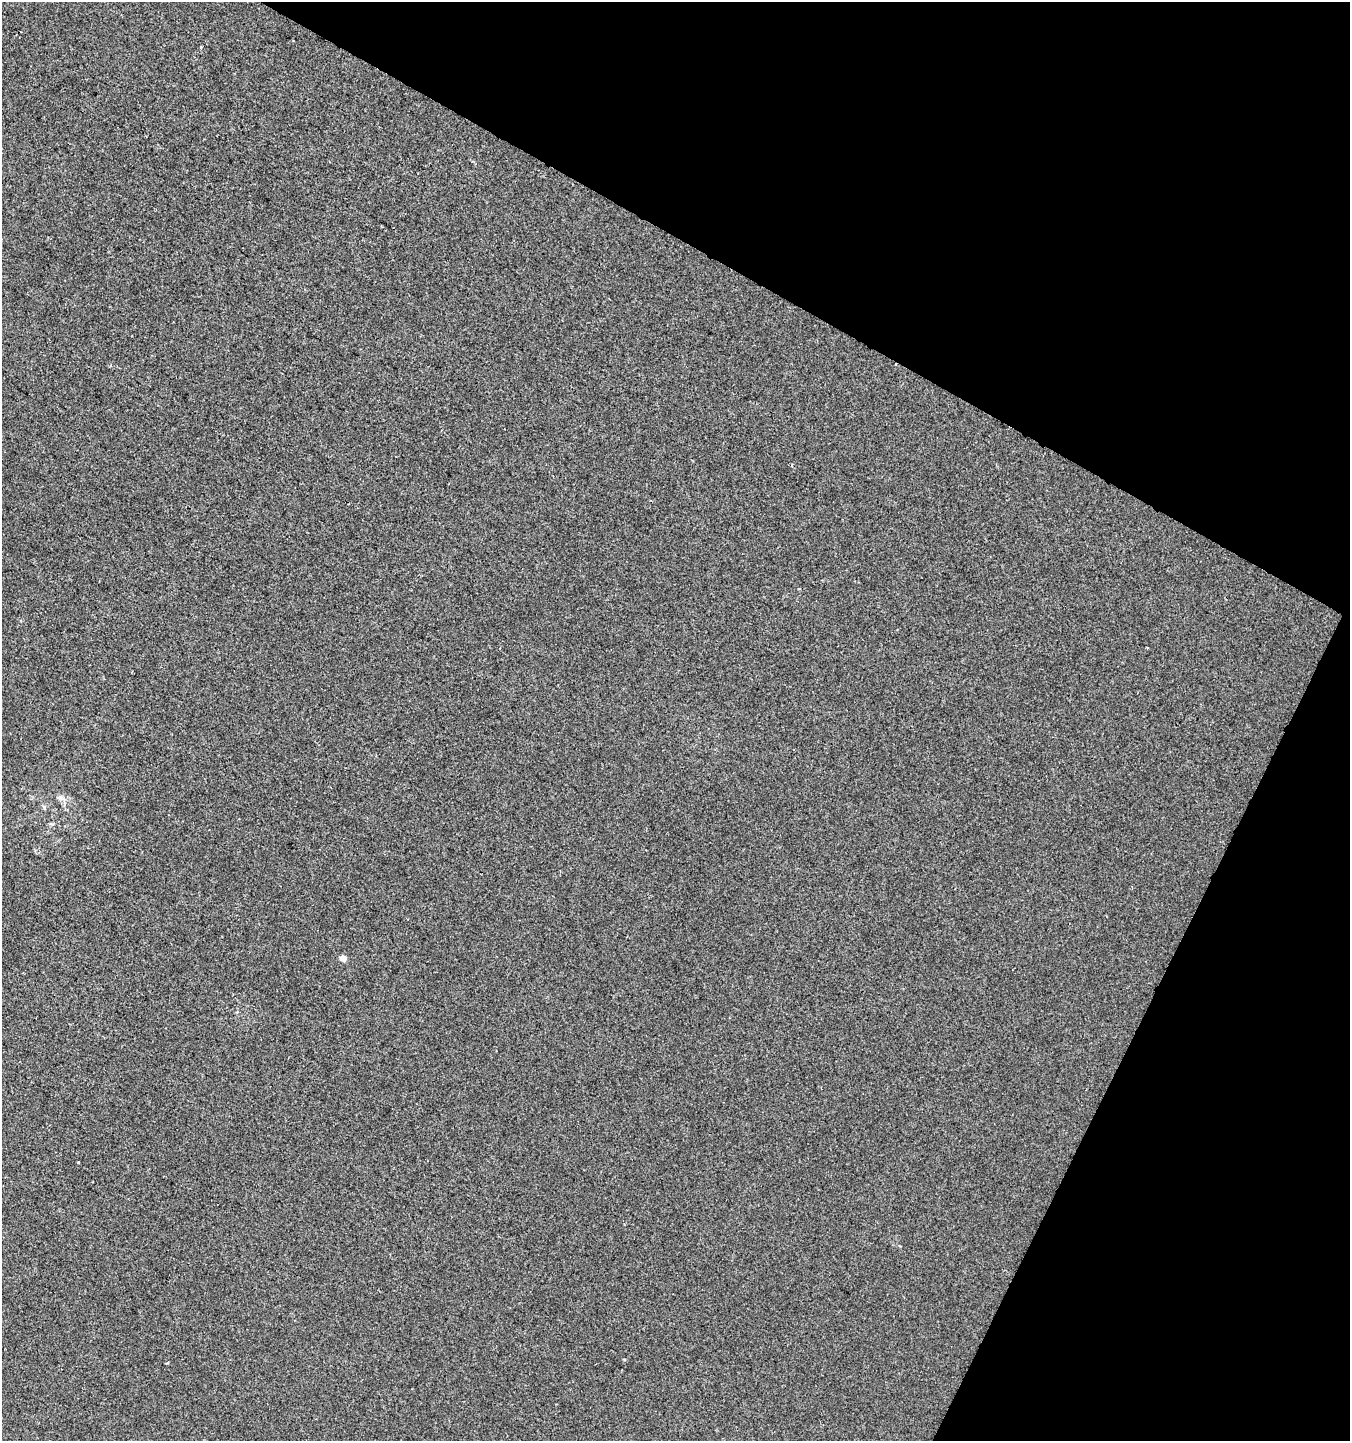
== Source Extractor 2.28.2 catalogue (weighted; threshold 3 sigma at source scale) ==
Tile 8 of 4 x 4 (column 4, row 2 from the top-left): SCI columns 4312-5659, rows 2878-4316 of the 5859 x 5761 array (HDU 1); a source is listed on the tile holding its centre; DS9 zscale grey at full resolution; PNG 1352 x 1443 px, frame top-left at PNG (2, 2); no overlay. Shown black and unused: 26% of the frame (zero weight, under 2 of 3 exposures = <1% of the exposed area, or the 3 px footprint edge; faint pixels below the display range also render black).
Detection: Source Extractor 2.28.2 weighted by HDU 2 'WHT'; one run over the whole footprint, this tile lists its part. Background -0.00106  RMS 0.0042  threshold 0.019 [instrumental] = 3 sigma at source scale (4.5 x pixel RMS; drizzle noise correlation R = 1.50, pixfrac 1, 0.0396/0.0396 arcsec/px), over >= 5 px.
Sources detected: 4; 1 cosmic-ray / hot-pixel residue — not listed; the other 3 listed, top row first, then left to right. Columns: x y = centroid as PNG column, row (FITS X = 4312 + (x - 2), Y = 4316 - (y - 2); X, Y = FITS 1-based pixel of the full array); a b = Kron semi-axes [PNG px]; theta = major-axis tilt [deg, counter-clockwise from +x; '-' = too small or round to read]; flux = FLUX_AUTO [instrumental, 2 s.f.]
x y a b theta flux
60 798 7 6 - 1.1
343 958 5 4 - 4
78 1162 3 3 - 1.1